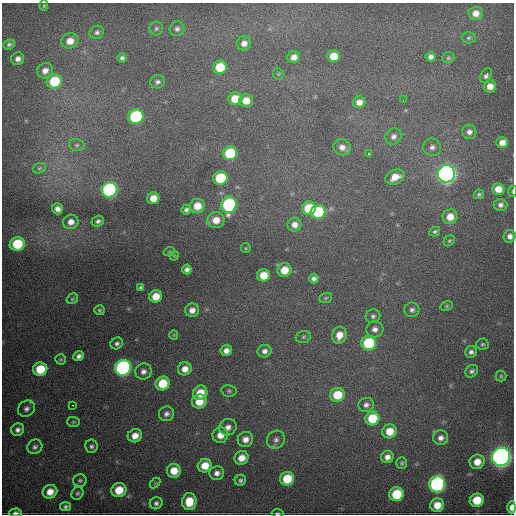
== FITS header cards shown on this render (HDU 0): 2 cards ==
NAXIS1  =                  512 / Axis length
NAXIS2  =                  512 / Axis length

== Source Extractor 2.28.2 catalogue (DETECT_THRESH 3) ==
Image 512 x 512 px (HDU 0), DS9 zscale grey, 1 PNG px = 1 image px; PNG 516 x 516 px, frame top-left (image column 1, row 512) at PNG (2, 3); each listed source drawn as its Kron ellipse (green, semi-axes under 4 px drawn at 4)
Background 2980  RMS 53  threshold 158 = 3 sigma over >= 5 px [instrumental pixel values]
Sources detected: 140; all 140 listed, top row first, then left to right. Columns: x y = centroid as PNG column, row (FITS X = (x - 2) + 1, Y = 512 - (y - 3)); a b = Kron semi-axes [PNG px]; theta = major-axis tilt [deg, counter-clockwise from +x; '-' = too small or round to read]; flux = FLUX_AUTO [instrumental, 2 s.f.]
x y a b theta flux
44 6 5 4 - 4.5e+03
476 13 7 6 - 3.0e+04
156 28 7 6 - 8.0e+03
177 29 7 7 - 1.2e+04
97 32 7 6 - 1.1e+04
469 38 7 5 3 8.0e+03
70 41 8 7 - 4.1e+04
244 43 7 7 - 2.3e+04
9 44 6 4 22 8.8e+03
334 56 6 6 - 7.3e+04
294 57 6 6 - 2.6e+04
431 57 5 5 - 1.4e+04
122 58 5 5 - 9.3e+03
448 58 6 5 - 6.2e+03
18 59 7 6 - 1.7e+04
220 67 7 6 - 1.2e+05
45 71 8 7 - 2.5e+04
278 74 6 5 - 5.9e+03
486 76 8 5 63 1.1e+04
54 81 8 7 - 1.6e+05
157 82 7 6 - 1.2e+04
490 86 6 6 - 3.3e+04
235 99 7 6 - 7.2e+04
403 100 2 2 - 2.0e+03
246 101 7 6 - 5.3e+04
359 102 6 6 - 2.9e+04
136 116 7 7 - 3.7e+05
469 132 7 7 - 1.8e+04
393 136 8 8 - 1.7e+04
502 142 5 5 - 2.7e+04
77 145 8 6 -15 8.6e+03
342 147 9 8 - 2.5e+04
432 147 9 8 - 1.7e+04
230 153 7 7 - 2.0e+05
368 154 3 3 - 1.7e+04
39 168 7 5 19 6.2e+03
446 174 8 8 - 1.8e+06
395 177 10 7 25 4.7e+04
220 178 7 6 - 2.0e+05
498 189 6 6 - 4.5e+04
109 190 8 7 - 6.5e+05
513 191 6 2 86 4.5e+03
479 194 5 5 - 6.1e+03
153 198 6 6 - 4.3e+04
229 205 8 7 - 5.0e+05
500 205 7 6 - 1.3e+04
197 206 7 7 - 6.2e+04
309 208 7 6 - 1.4e+05
57 209 6 5 - 1.9e+04
186 210 5 5 - 1.0e+04
318 212 7 7 - 2.4e+05
450 217 7 7 - 4.7e+04
216 220 8 8 - 4.9e+04
98 221 6 5 - 1.1e+04
71 222 7 7 - 2.6e+04
295 225 7 6 - 2.6e+04
435 232 5 4 - 7.2e+03
510 236 6 6 - 1.8e+04
449 241 6 4 44 5.5e+03
17 244 7 7 - 1.5e+05
246 248 5 5 - 4.1e+03
169 252 6 3 19 3.3e+03
174 256 5 4 - 3.3e+03
187 269 5 5 - 1.4e+04
284 270 7 6 - 6.2e+04
263 275 6 6 - 6.6e+04
314 279 5 5 - 1.3e+04
141 287 4 4 - 6.7e+03
156 296 6 6 - 5.7e+04
326 298 6 5 - 5.9e+03
72 299 6 5 - 5.1e+03
447 306 6 4 27 5.3e+03
99 310 5 5 - 6.5e+03
192 310 7 6 - 2.4e+04
412 310 7 7 - 1.2e+04
373 316 7 6 - 1.1e+04
375 329 8 8 - 1.9e+04
174 335 5 4 - 3.8e+03
339 335 8 7 - 4.7e+04
303 337 8 6 16 8.0e+03
117 343 6 5 - 9.3e+03
369 343 7 7 - 2.4e+05
482 344 6 6 - 6.5e+03
226 351 5 5 - 2.4e+04
265 351 7 6 - 1.6e+04
471 352 6 5 - 1.3e+04
79 356 5 4 - 1.5e+04
61 359 5 5 - 5.5e+03
123 368 8 7 - 8.5e+05
40 369 7 6 - 1.1e+05
185 369 7 6 - 3.4e+04
472 371 7 5 40 9.9e+03
143 372 8 8 - 1.8e+04
501 376 5 5 - 5.5e+03
162 383 7 6 - 1.1e+05
229 391 8 5 -9 7.6e+03
200 393 7 7 - 6.9e+04
337 395 7 7 - 1.0e+05
199 401 7 7 - 7.1e+04
72 405 3 2 - 3.0e+03
366 405 8 7 - 1.5e+04
26 409 9 7 38 1.5e+04
166 414 7 7 - 1.5e+04
372 418 7 7 - 1.4e+05
73 422 6 5 - 5.4e+03
228 427 9 8 - 2.4e+04
18 430 6 6 - 1.4e+04
389 431 7 7 - 6.5e+04
220 435 8 7 - 4.3e+04
135 436 7 6 - 3.7e+04
441 438 7 7 - 1.9e+04
245 439 8 7 - 2.8e+04
276 440 9 8 - 1.6e+04
91 446 6 6 - 1.0e+04
35 447 8 7 - 1.2e+04
387 457 6 6 - 2.3e+04
501 457 9 9 - 2.2e+06
242 458 7 6 - 3.9e+04
477 462 7 7 - 4.7e+04
402 463 6 5 - 6.7e+03
205 466 7 6 - 6.2e+04
174 471 7 7 - 6.1e+04
217 473 7 7 - 1.8e+04
287 479 7 6 - 1.1e+05
80 480 7 6 - 8.0e+03
240 480 6 5 - 8.1e+03
155 483 6 3 45 3.8e+03
437 484 8 8 - 8.4e+05
119 490 7 7 - 8.0e+04
50 492 7 6 - 3.9e+04
77 493 7 5 59 7.5e+03
396 494 7 7 - 1.5e+05
477 500 7 6 - 8.9e+04
189 502 8 7 - 8.1e+04
156 503 6 6 - 1.2e+04
437 505 7 7 - 5.2e+04
65 507 5 4 - 8.6e+03
512 507 6 4 89 3.2e+04
15 513 6 3 2 1.0e+04
278 513 6 3 -6 5.6e+03
At the frame edge (FLAGS 8, measured only in part): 4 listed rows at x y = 513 191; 512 507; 15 513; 278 513